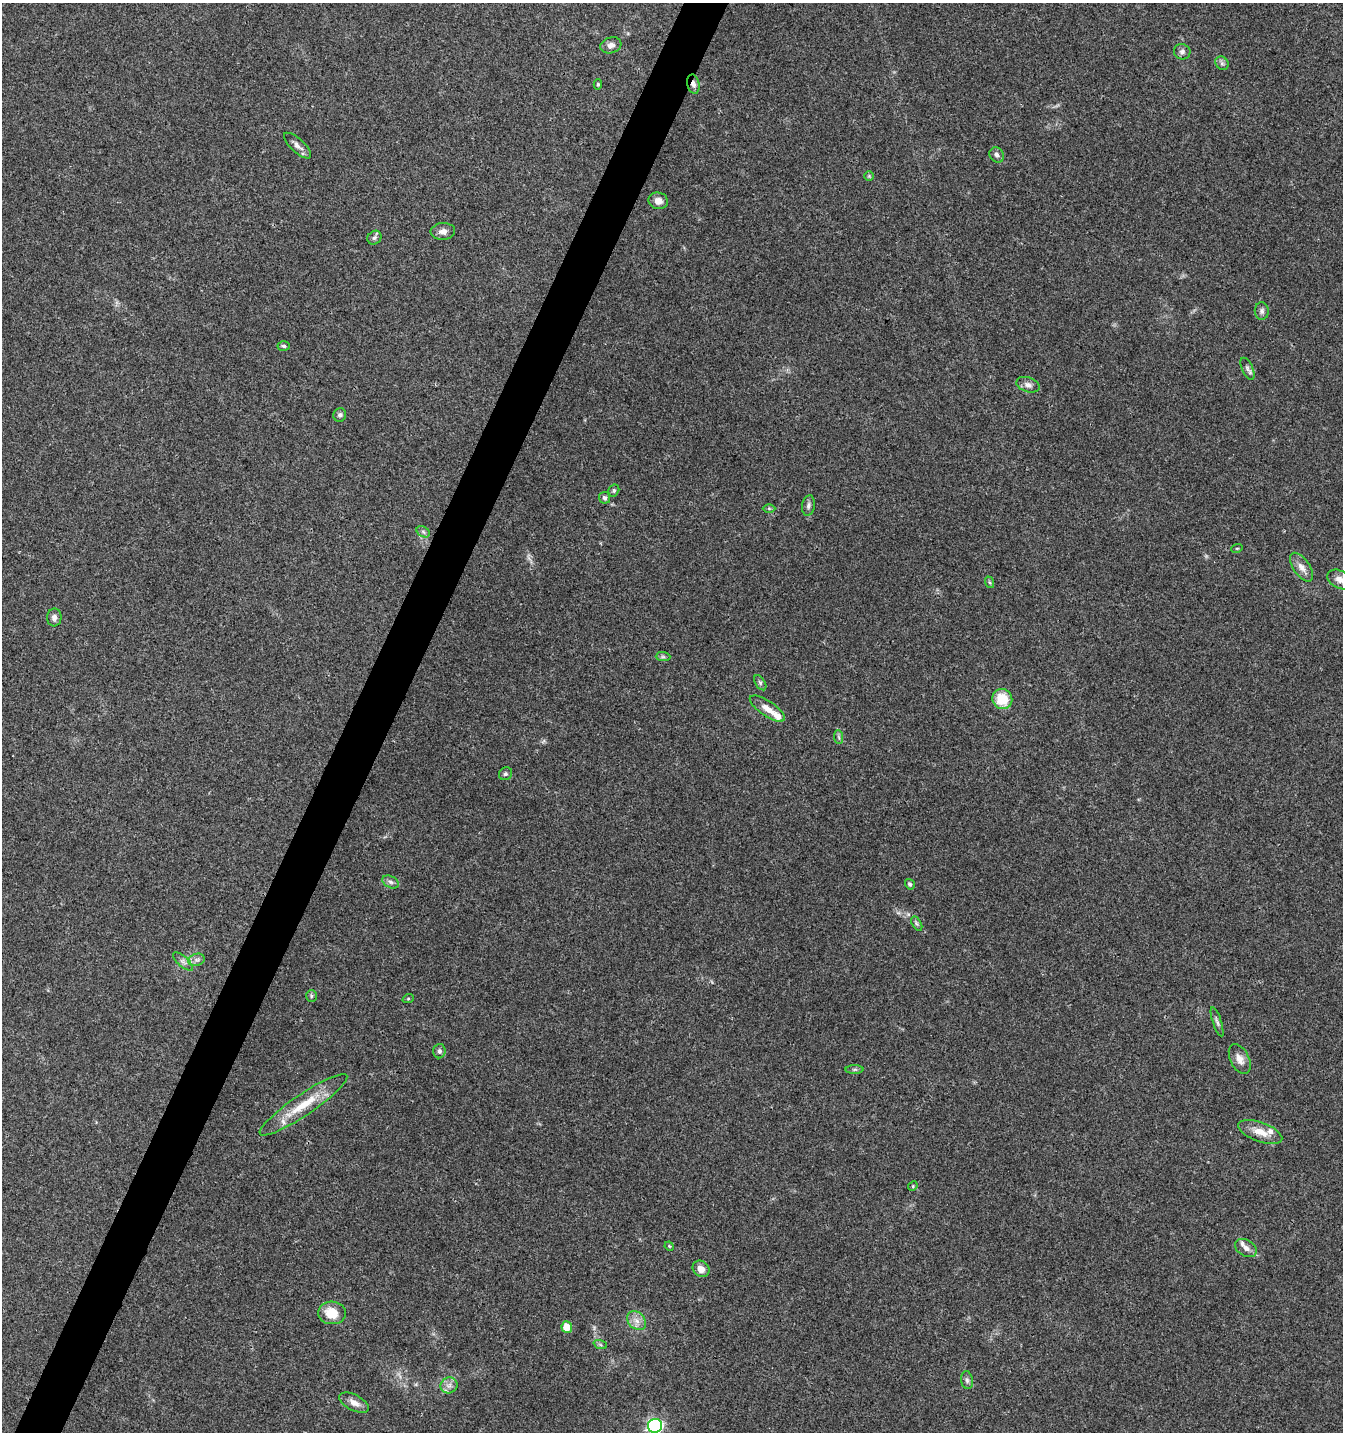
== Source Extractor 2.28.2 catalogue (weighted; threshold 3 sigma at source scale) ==
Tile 7 of 4 x 4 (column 3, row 2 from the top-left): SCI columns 2882-4222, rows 2869-4298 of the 5831 x 5727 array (HDU 1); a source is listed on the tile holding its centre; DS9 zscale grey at full resolution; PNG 1345 x 1434 px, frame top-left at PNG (2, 3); each listed source drawn as its Kron ellipse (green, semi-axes under 4 px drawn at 4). Shown black and unused: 3% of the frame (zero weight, under 3 of 4 exposures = <1% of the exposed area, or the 3 px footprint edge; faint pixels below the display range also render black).
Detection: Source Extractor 2.28.2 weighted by HDU 2 'WHT'; one run over the whole footprint, this tile lists its part. Background 0.0438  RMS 0.0034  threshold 0.0155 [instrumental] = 3 sigma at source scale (4.5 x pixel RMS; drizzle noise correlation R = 1.50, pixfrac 1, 0.0396/0.0396 arcsec/px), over >= 5 px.
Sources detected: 61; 1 too faint to see at this stretch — neither listed nor drawn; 3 inside a brighter listed object's ellipse — not listed separately; the other 57 listed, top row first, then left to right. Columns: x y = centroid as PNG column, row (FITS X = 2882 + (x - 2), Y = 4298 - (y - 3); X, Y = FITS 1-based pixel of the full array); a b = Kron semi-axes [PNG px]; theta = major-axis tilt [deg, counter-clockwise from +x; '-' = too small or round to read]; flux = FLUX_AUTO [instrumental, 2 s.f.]
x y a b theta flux
611 45 11 8 18 1.7
1182 52 8 7 - 1.3
1222 63 7 6 - 0.87
598 84 5 4 - 0.48
693 84 10 6 -77 1.6
297 146 17 6 -43 1.8
997 155 8 6 -54 1.3
869 176 5 5 - 0.42
658 201 10 8 -13 2.4
443 231 12 8 3 1.9
374 238 7 6 - 0.86
1262 311 9 7 89 1.1
284 346 6 4 -4 0.64
1247 369 12 5 -65 1.1
1028 385 12 7 -17 1.7
340 415 7 6 - 0.86
614 490 6 5 - 0.66
605 498 6 5 - 0.94
808 506 10 6 80 1.1
769 508 6 4 -1 0.4
423 532 7 5 -32 0.73
1237 548 6 3 18 0.33
1301 567 17 8 -55 2.6
1340 579 13 8 -28 2.2
989 582 6 4 -70 0.46
54 617 9 7 85 1.5
663 657 7 4 -1 0.65
760 683 8 5 -57 0.75
1002 699 10 10 - 9
767 709 20 7 -34 3.7
839 737 7 4 -87 0.68
505 774 7 6 - 0.71
391 882 9 5 -27 1.1
910 884 5 4 - 0.74
917 924 8 4 -59 0.68
197 960 8 6 19 1.2
183 961 12 5 -42 1.3
311 996 6 5 - 0.59
408 999 5 3 - 0.32
1217 1022 15 3 -72 1.1
439 1051 7 6 - 1
1240 1059 16 9 -64 2.7
854 1070 9 4 1 0.65
303 1105 52 10 34 11
1260 1132 23 9 -20 4.7
913 1186 5 4 - 0.36
669 1246 5 4 - 0.33
1246 1248 12 8 -29 1.8
701 1269 9 7 -42 2.6
332 1313 14 11 -4 7.2
637 1321 11 8 -45 2.4
567 1327 5 5 - 6.2
600 1344 7 4 -20 0.54
967 1380 9 6 -80 0.93
449 1385 8 8 - 1.8
354 1403 16 8 -27 2.5
655 1426 7 7 - 69
Overlapping masked pixels (flux is a lower limit): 1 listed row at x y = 693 84
Isophote crosses this tile's border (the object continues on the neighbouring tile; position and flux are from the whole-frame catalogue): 2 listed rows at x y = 1340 579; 655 1426